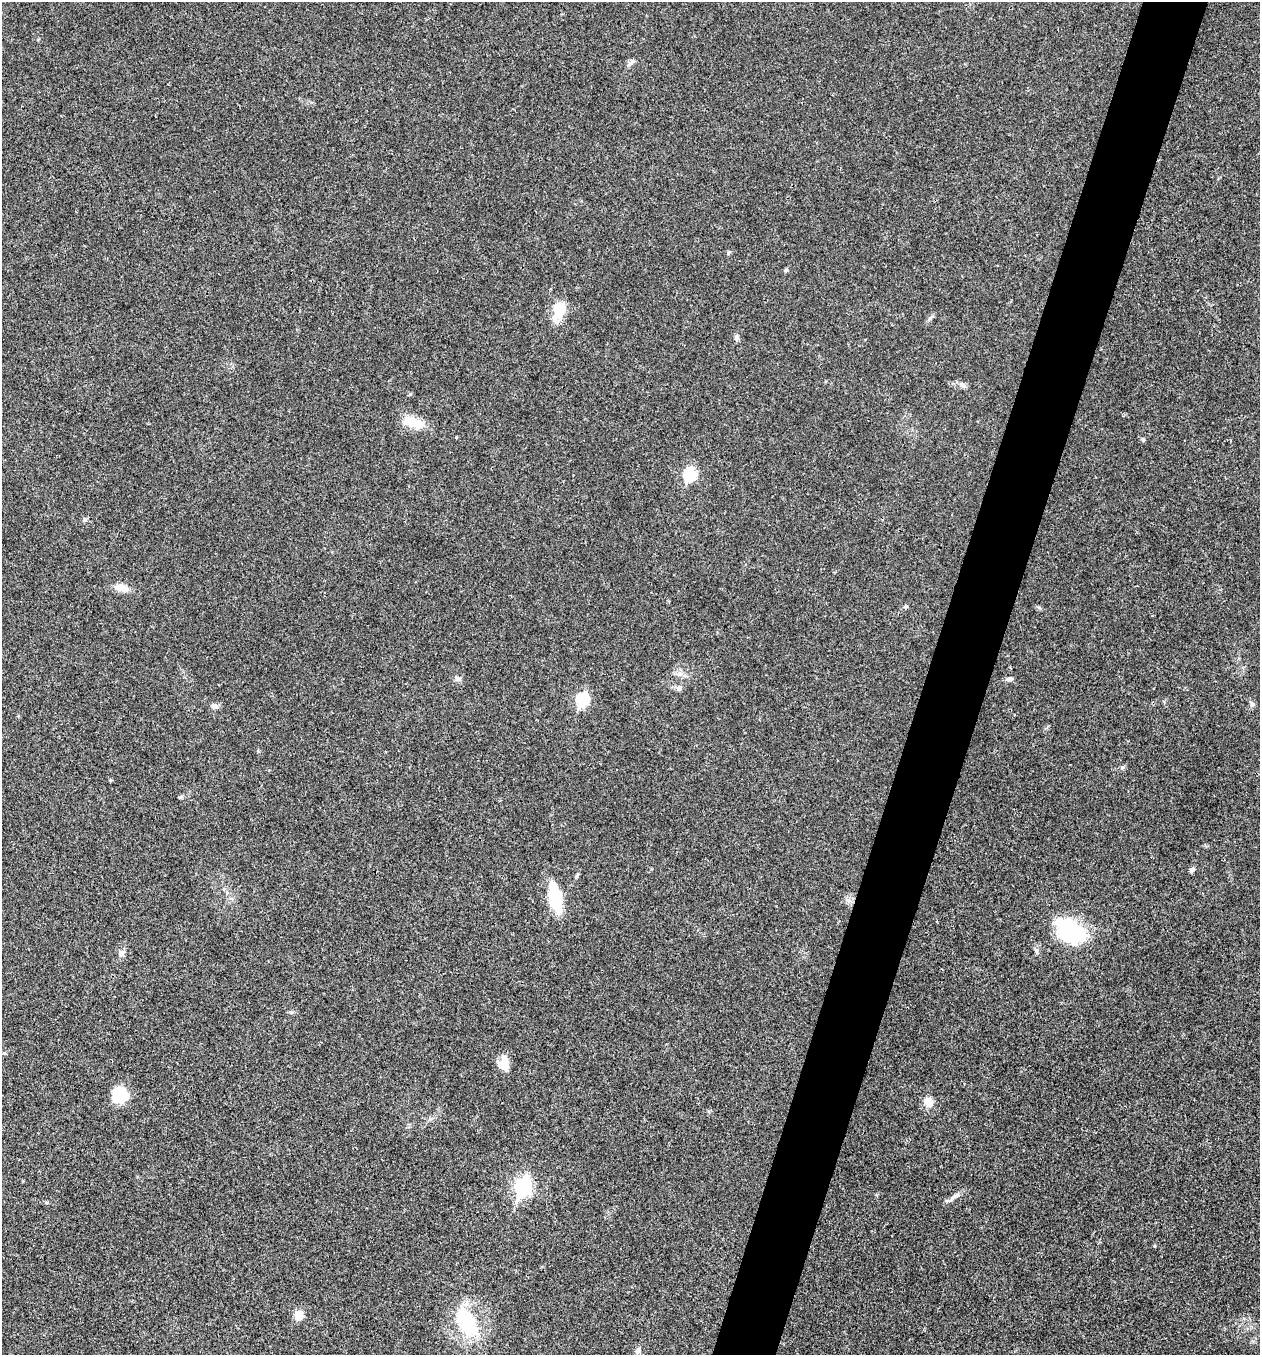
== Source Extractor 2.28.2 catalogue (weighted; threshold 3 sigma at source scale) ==
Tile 10 of 4 x 4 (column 2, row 3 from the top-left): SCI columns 1525-2782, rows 1356-2708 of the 5432 x 5418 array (HDU 1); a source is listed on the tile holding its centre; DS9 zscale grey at full resolution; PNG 1262 x 1357 px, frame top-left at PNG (2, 2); no overlay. Shown black and unused: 5% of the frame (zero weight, under 3 of 4 exposures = <1% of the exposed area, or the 3 px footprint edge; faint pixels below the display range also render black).
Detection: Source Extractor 2.28.2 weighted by HDU 2 'WHT'; one run over the whole footprint, this tile lists its part. Background 0.0224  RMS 0.0041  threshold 0.0183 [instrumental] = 3 sigma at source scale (4.5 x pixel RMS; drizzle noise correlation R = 1.50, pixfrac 1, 0.05/0.05 arcsec/px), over >= 5 px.
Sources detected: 35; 1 inside a brighter object's white glare — not listed; the other 34 listed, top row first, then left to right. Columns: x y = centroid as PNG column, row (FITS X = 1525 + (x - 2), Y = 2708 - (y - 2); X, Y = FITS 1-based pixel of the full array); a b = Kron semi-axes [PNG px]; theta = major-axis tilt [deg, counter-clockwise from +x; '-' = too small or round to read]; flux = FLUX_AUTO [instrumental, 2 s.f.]
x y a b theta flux
631 62 12 6 43 1.4
729 252 7 4 47 0.62
786 270 6 5 - 0.64
559 310 18 11 76 13
736 338 7 6 - 0.96
962 385 8 6 -29 1.2
414 423 26 11 -19 8.9
1143 440 5 4 - 0.85
690 474 7 6 - 36
85 519 7 5 67 0.72
121 588 16 8 -14 4.7
905 607 6 4 19 0.55
680 674 7 7 - 1.5
458 678 7 5 -30 0.96
1010 679 9 5 9 1.1
679 688 8 7 - 1.3
582 700 7 6 - 39
1252 704 8 6 89 1.1
214 706 10 6 -11 1.4
1122 767 7 5 20 0.75
181 797 6 4 18 0.53
1192 870 7 6 - 1.1
577 875 7 4 54 0.58
555 898 19 8 -78 34
1071 931 34 24 -34 33
121 953 8 7 - 1.6
503 1066 17 10 -31 3.6
120 1094 17 17 - 11
929 1102 13 10 -69 4.1
523 1187 9 7 72 100
955 1196 13 6 31 1.8
299 1315 10 9 - 4.3
467 1323 38 20 -60 27
638 1350 9 6 71 1.1
Unlisted compact peaks at least as high as the median listed source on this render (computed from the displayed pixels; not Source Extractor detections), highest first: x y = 1154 1246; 930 318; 456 437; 1036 950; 291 1012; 110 780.